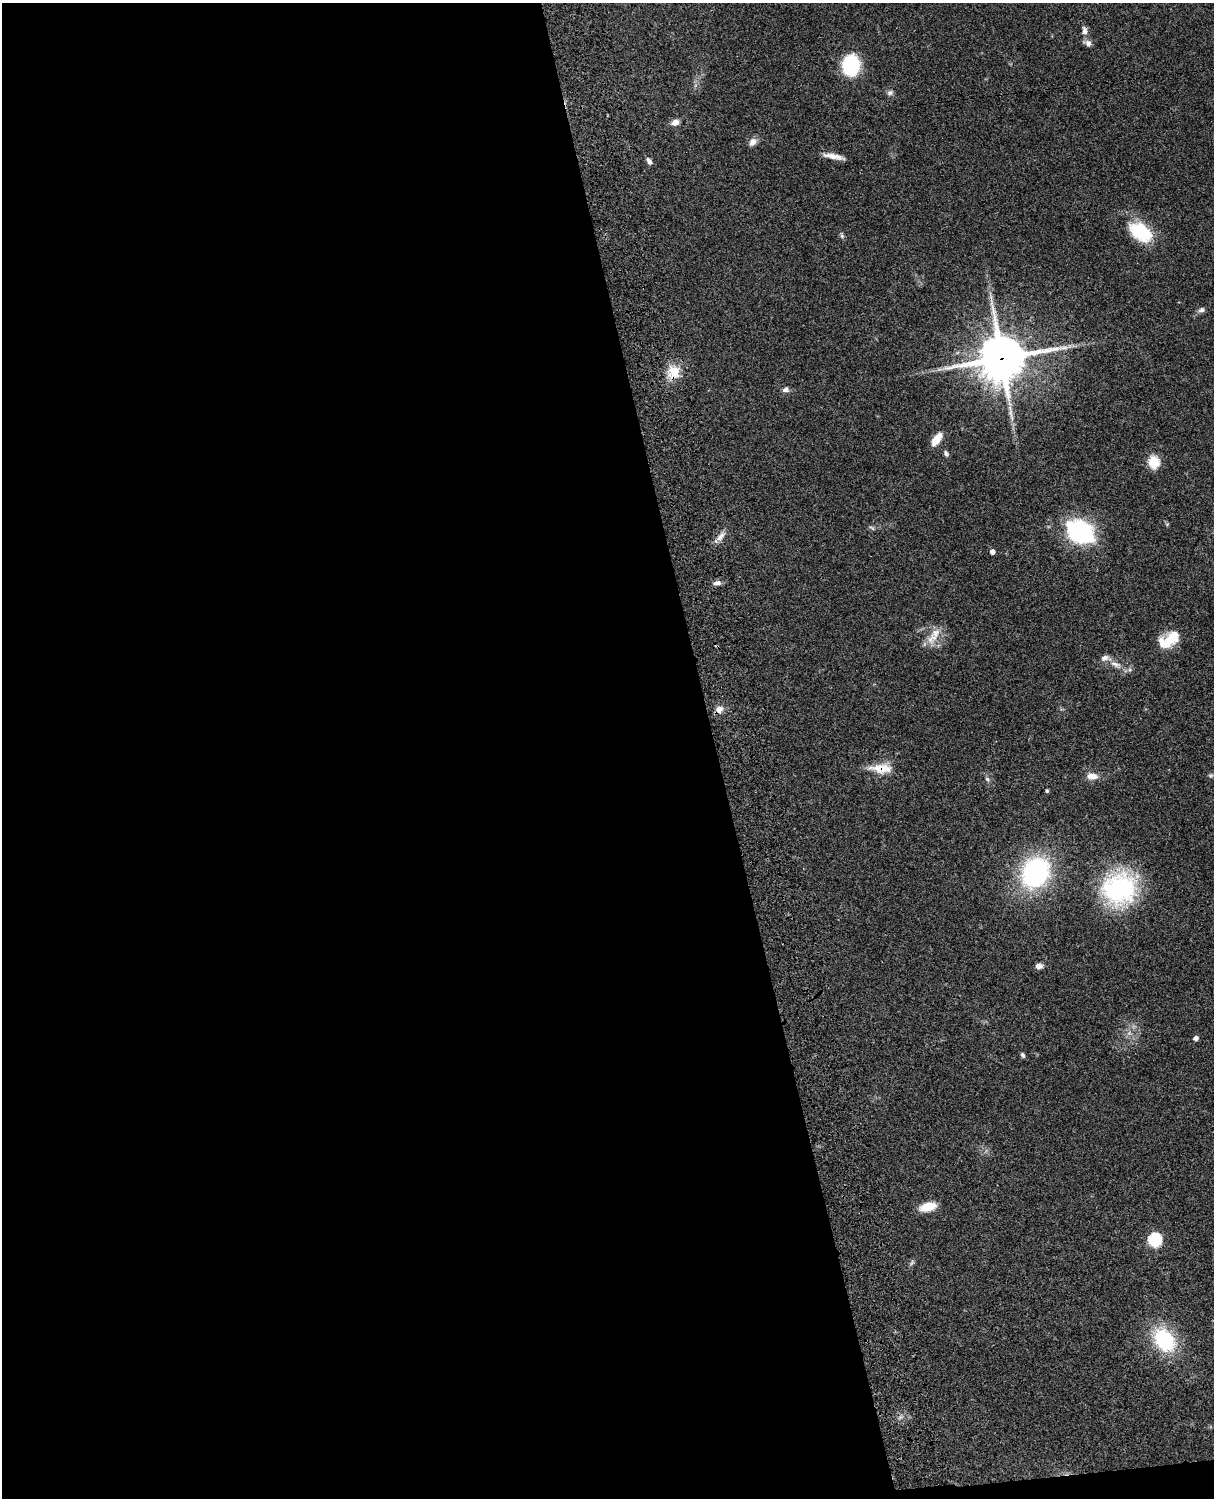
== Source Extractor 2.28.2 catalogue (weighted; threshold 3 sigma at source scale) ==
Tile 9 of 4 x 3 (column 1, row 3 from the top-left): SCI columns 122-1333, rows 277-1772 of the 5088 x 4927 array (HDU 1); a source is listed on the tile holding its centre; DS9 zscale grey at full resolution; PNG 1216 x 1500 px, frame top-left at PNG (2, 3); no overlay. Shown black and unused: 59% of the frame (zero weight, under 3 of 4 exposures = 6% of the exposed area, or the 3 px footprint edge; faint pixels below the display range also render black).
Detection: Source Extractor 2.28.2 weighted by HDU 2 'WHT'; one run over the whole footprint, this tile lists its part. Background 0.0856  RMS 0.0061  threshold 0.0273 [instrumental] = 3 sigma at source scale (4.5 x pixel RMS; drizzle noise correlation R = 1.50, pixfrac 1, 0.05/0.05 arcsec/px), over >= 5 px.
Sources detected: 46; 3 too faint to see at this stretch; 1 inside a brighter object's white glare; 1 cosmic-ray / hot-pixel residue — not listed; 2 inside a brighter listed object's ellipse — not listed separately; the other 39 listed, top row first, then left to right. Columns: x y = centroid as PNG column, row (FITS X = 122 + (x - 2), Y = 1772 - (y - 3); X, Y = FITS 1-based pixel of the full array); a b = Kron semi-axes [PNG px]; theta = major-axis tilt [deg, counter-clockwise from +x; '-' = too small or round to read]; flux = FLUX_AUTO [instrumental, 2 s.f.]
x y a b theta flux
1085 31 12 7 -82 3
1088 43 11 7 -26 2.6
851 65 19 15 88 44
890 93 9 7 23 1.8
675 122 10 7 19 3.6
753 142 12 9 47 3.4
833 156 26 6 -11 5.5
649 161 9 6 -64 2.3
1140 232 30 18 -34 29
842 236 8 5 -74 1.2
1201 310 9 6 29 2.1
1001 358 18 17 - 1900
673 372 19 16 72 13
786 390 8 7 - 2.3
936 439 14 7 54 9.2
946 454 7 5 -60 1.7
1153 462 6 5 - 55
1080 532 27 18 -30 78
721 536 18 6 47 4
992 552 4 4 - 3
717 583 10 6 5 2.6
932 638 21 13 41 9.5
1169 640 20 13 -27 8.2
1116 664 19 8 -25 5.7
719 709 11 9 44 3.8
881 768 31 12 -1 11
1092 776 12 7 -1 5.9
987 779 8 5 -59 1.4
1047 791 4 3 - 0.96
1035 872 26 21 57 100
1119 889 41 38 19 75
1039 966 7 6 - 2.9
1129 1033 7 5 -45 1.7
1196 1038 5 4 - 2.9
1023 1055 8 5 -64 1.2
928 1207 16 8 14 13
1155 1240 6 6 - 80
912 1263 8 5 52 1.3
1164 1340 24 17 -53 49
Overlapping masked pixels (flux is a lower limit): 3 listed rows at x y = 1001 358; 673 372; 881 768